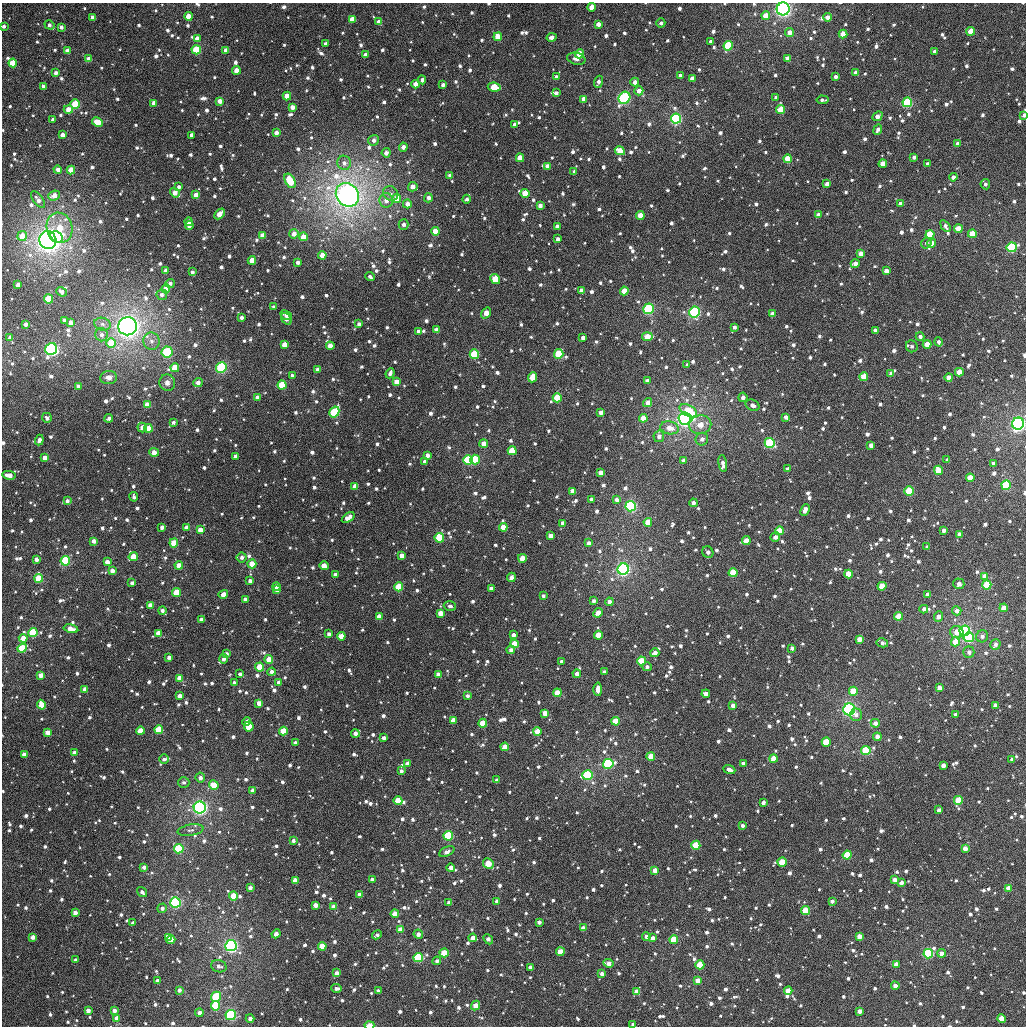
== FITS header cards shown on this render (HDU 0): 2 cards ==
NAXIS1  =                 1024
NAXIS2  =                 1024

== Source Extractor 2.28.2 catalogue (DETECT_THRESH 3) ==
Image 1024 x 1024 px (HDU 0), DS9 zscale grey, 1 PNG px = 1 image px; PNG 1028 x 1028 px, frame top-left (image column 1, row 1024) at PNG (2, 3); each listed source drawn as its Kron ellipse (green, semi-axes under 4 px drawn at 4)
Background 1260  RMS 39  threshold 116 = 3 sigma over >= 5 px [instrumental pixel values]
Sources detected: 1511; of the 1511, the 500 brightest by FLUX_AUTO listed and drawn (1011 fainter detections omitted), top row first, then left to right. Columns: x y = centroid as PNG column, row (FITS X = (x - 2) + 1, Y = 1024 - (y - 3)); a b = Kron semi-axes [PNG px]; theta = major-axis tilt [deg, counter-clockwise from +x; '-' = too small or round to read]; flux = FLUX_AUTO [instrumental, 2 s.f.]
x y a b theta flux
592 7 4 4 - 3.1e+04
783 9 6 6 - 5.4e+05
188 16 4 4 - 4.0e+04
766 16 4 4 - 4.9e+04
92 17 4 4 - 1.5e+04
827 17 4 4 - 1.6e+04
352 19 4 4 - 3.2e+04
379 22 4 4 - 1.7e+04
661 23 4 4 - 8.3e+03
598 24 4 4 - 1.6e+04
49 25 5 4 - 8.9e+03
4 26 3 3 - 8.2e+03
61 27 4 4 - 8.3e+03
971 31 4 4 - 4.8e+04
790 32 4 4 - 1.6e+04
843 34 4 4 - 4.7e+04
498 37 4 4 - 4.8e+04
552 37 5 4 - 1.3e+04
197 39 4 4 - 2.0e+04
711 41 4 3 - 8.1e+03
325 44 3 3 - 7.6e+03
728 46 5 4 - 1.7e+05
196 50 4 4 - 1.2e+05
226 50 4 4 - 1.9e+04
67 51 4 4 - 2.1e+04
934 52 3 3 - 1.0e+04
579 54 4 4 - 5.7e+04
365 55 4 4 - 1.2e+04
89 59 4 4 - 2.1e+04
576 59 9 6 -14 1.2e+04
788 59 4 4 - 3.0e+04
13 63 4 4 - 7.1e+04
236 70 4 4 - 2.4e+04
56 73 4 3 - 1.1e+04
856 73 4 4 - 1.5e+04
680 75 4 3 - 8.1e+03
556 77 4 3 - 9.7e+03
836 77 4 3 - 9.5e+03
692 78 4 4 - 1.6e+04
422 80 4 4 - 7.9e+03
598 82 6 4 69 1.1e+04
635 82 4 4 - 1.4e+04
416 84 4 4 - 2.8e+04
443 85 4 3 - 9.9e+03
43 86 4 3 - 7.6e+03
494 87 6 4 -8 7.4e+04
639 91 4 4 - 1.8e+04
556 93 3 3 - 9.0e+03
287 96 4 4 - 3.7e+04
776 97 4 3 - 8.1e+03
624 98 6 5 - 2.6e+05
584 99 4 4 - 2.2e+04
822 100 6 3 -5 7.6e+03
220 101 4 4 - 1.9e+04
907 102 5 5 - 1.5e+05
154 103 4 4 - 2.4e+04
75 104 5 4 - 9.2e+04
292 107 4 4 - 1.5e+04
68 109 4 4 - 2.5e+04
781 109 4 4 - 5.1e+04
1024 115 4 3 - 8.8e+03
877 116 5 4 - 1.9e+04
676 119 5 5 - 3.7e+05
53 120 4 3 - 9.9e+03
97 122 5 4 - 4.8e+04
515 124 4 3 - 8.6e+03
878 129 5 3 - 1.0e+04
276 133 4 4 - 1.7e+04
62 135 4 4 - 1.7e+04
192 135 4 3 - 1.4e+04
374 140 5 5 - 1.1e+04
958 143 4 3 - 8.5e+03
403 147 4 4 - 1.5e+04
620 151 5 4 - 4.7e+04
386 153 4 4 - 1.4e+04
914 157 4 4 - 9.0e+03
520 158 4 4 - 3.9e+04
788 159 4 4 - 4.7e+04
344 163 7 7 - 1.2e+04
883 164 4 4 - 3.8e+04
927 164 3 3 - 8.3e+03
548 166 4 4 - 2.1e+04
58 170 4 4 - 1.3e+04
71 170 4 4 - 3.9e+04
574 172 4 3 - 7.6e+03
450 175 3 3 - 7.6e+03
953 177 4 4 - 1.1e+04
290 181 8 5 -62 8.0e+04
827 184 4 4 - 1.3e+04
985 184 5 4 - 8.5e+03
179 187 4 4 - 8.9e+03
413 187 5 4 - 1.9e+04
175 193 5 4 - 2.6e+04
390 193 8 7 - 1.1e+04
525 193 4 4 - 4.8e+04
54 195 6 5 - 2.1e+04
196 195 4 4 - 2.2e+04
347 195 12 11 - 1.5e+06
397 198 4 4 - 5.9e+04
428 198 4 4 - 1.3e+04
467 199 4 4 - 9.1e+03
38 200 9 5 -54 1.2e+04
386 200 7 7 - 1.9e+04
407 204 4 4 - 1.9e+04
900 204 4 3 - 1.0e+04
540 206 4 4 - 1.3e+04
220 214 6 4 46 3.1e+04
640 215 4 4 - 4.0e+04
818 215 4 4 - 1.1e+04
189 222 4 4 - 1.7e+04
404 224 5 5 - 1.1e+04
189 225 4 3 - 1.6e+04
557 226 4 4 - 1.4e+04
945 226 6 4 -55 9.7e+03
60 228 15 12 -71 6.8e+04
958 229 4 4 - 4.0e+04
435 231 4 4 - 3.7e+04
294 234 5 4 - 2.0e+04
930 234 4 4 - 1.1e+05
972 234 4 4 - 5.1e+04
263 235 4 4 - 2.4e+04
22 236 5 5 - 3.0e+04
56 237 6 5 - 1.4e+05
303 237 4 4 - 3.4e+04
558 239 4 3 - 1.1e+04
48 240 9 8 - 1.4e+06
926 243 5 5 - 7.6e+03
932 243 4 4 - 2.2e+04
1012 247 5 4 - 2.9e+05
861 254 4 4 - 2.1e+04
322 255 4 4 - 3.2e+04
252 260 4 4 - 3.6e+04
298 262 4 3 - 1.2e+04
855 264 4 4 - 1.5e+04
166 270 4 3 - 9.0e+03
886 271 4 4 - 2.4e+04
192 272 4 3 - 7.8e+03
370 277 5 3 - 8.3e+03
495 279 5 4 - 8.5e+04
170 283 5 4 - 8.6e+03
18 285 4 4 - 1.4e+04
166 289 4 4 - 3.0e+04
581 291 4 4 - 1.8e+04
624 291 4 4 - 4.3e+04
61 292 5 4 - 1.4e+04
162 295 5 5 - 7.8e+03
48 299 4 4 - 1.0e+05
274 307 4 3 - 8.1e+03
649 309 5 5 - 1.9e+05
694 312 5 5 - 2.3e+05
486 313 6 4 55 2.5e+04
772 314 4 4 - 2.5e+04
286 315 6 4 -28 9.3e+03
241 317 3 3 - 9.5e+03
286 319 6 4 -52 1.4e+04
64 320 4 3 - 9.9e+03
71 323 4 4 - 1.7e+04
26 324 4 3 - 1.0e+04
102 324 8 6 -17 1.1e+04
359 324 4 4 - 8.4e+03
128 326 9 9 - 1.3e+06
734 327 4 3 - 8.0e+03
437 330 4 4 - 2.8e+04
875 330 4 4 - 1.0e+04
418 331 4 3 - 8.8e+03
102 335 6 6 - 1.2e+04
920 336 4 4 - 9.0e+03
647 337 5 4 - 4.4e+04
10 338 4 3 - 1.1e+04
583 338 4 3 - 1.3e+04
151 341 9 8 - 1.7e+04
938 342 4 4 - 9.8e+03
111 343 5 5 - 7.9e+04
927 344 4 4 - 3.2e+04
284 345 4 4 - 2.7e+04
330 346 4 4 - 2.3e+04
912 346 6 5 - 7.6e+03
51 349 6 6 - 5.2e+05
167 352 5 5 - 1.3e+05
474 354 4 4 - 1.5e+05
559 354 5 4 - 1.0e+05
687 365 4 4 - 8.8e+03
221 367 5 5 - 1.6e+05
175 368 4 4 - 6.2e+04
317 369 4 3 - 1.0e+04
959 372 4 4 - 3.6e+04
390 373 5 3 - 1.0e+04
891 374 4 4 - 1.2e+04
292 376 4 4 - 1.1e+04
109 377 8 6 7 1.3e+04
533 377 5 4 - 4.6e+04
864 377 4 4 - 4.9e+04
949 377 4 4 - 2.2e+04
647 381 4 4 - 1.7e+04
397 382 4 4 - 3.3e+04
167 383 8 8 - 1.7e+04
198 383 5 4 - 1.6e+04
282 385 4 4 - 1.4e+05
78 386 4 3 - 1.0e+04
257 397 4 4 - 1.1e+04
743 397 4 4 - 1.1e+04
557 398 4 4 - 1.0e+05
647 403 4 4 - 1.7e+04
147 404 4 4 - 2.8e+04
753 405 7 5 -26 1.2e+04
688 411 9 5 -27 8.3e+04
334 412 6 4 59 1.8e+05
601 412 4 4 - 1.6e+04
786 417 4 4 - 1.1e+04
47 418 5 5 - 8.8e+03
109 418 4 3 - 9.7e+03
643 418 4 4 - 3.1e+04
685 418 6 6 - 8.7e+05
173 422 4 4 - 8.1e+03
1018 424 6 5 - 6.2e+05
700 425 11 9 12 2.8e+04
142 428 5 4 - 1.8e+04
148 428 4 4 - 3.7e+04
669 428 9 6 -10 2.8e+04
659 436 6 5 - 1.2e+04
702 439 6 6 - 1.2e+04
39 440 5 3 - 1.2e+04
770 443 5 5 - 2.1e+05
484 444 4 4 - 2.4e+04
871 445 4 4 - 1.3e+04
512 451 4 4 - 9.7e+04
154 452 5 4 - 2.3e+04
427 455 4 3 - 1.3e+04
235 456 4 3 - 8.8e+03
45 458 4 4 - 2.2e+04
468 460 5 4 - 2.6e+05
475 460 5 5 - 9.3e+04
947 460 4 3 - 8.5e+03
425 461 4 3 - 8.3e+03
683 461 4 4 - 1.2e+04
723 463 8 4 -82 1.2e+04
993 463 3 3 - 9.1e+03
788 469 4 3 - 1.0e+04
938 470 5 4 - 4.5e+04
600 472 4 4 - 1.7e+04
9 475 6 4 -11 2.1e+04
970 478 4 4 - 3.7e+04
1006 485 4 4 - 1.6e+05
355 486 4 4 - 2.2e+04
573 491 4 4 - 2.3e+04
909 491 5 4 - 1.1e+05
134 497 4 3 - 8.0e+03
591 499 4 3 - 9.2e+03
617 499 4 3 - 1.1e+04
67 501 4 3 - 9.0e+03
693 503 4 3 - 9.8e+03
631 506 5 5 - 3.9e+05
805 510 6 4 65 1.6e+04
348 517 7 4 35 2.5e+04
648 522 4 4 - 4.7e+04
563 523 4 4 - 1.5e+04
162 527 4 4 - 1.1e+04
503 527 4 4 - 4.8e+04
187 528 4 4 - 1.7e+04
200 530 4 4 - 2.5e+04
944 530 4 4 - 1.1e+04
779 531 4 4 - 6.8e+04
959 534 4 4 - 1.8e+04
551 536 4 4 - 2.2e+04
775 537 5 4 - 1.1e+04
439 538 5 4 - 1.5e+05
746 540 4 4 - 3.0e+04
94 541 4 4 - 1.3e+04
174 543 4 4 - 4.7e+04
589 543 4 4 - 1.1e+04
927 547 4 3 - 8.5e+03
708 552 6 5 - 1.1e+04
402 555 4 4 - 1.8e+04
133 557 5 4 - 4.6e+04
242 557 5 5 - 1.0e+04
522 558 4 4 - 4.3e+04
36 559 4 3 - 1.3e+04
65 561 5 4 - 1.6e+05
107 562 4 4 - 1.8e+04
252 564 4 4 - 5.1e+04
179 565 4 4 - 2.9e+04
324 566 5 4 - 3.5e+04
623 569 5 5 - 6.7e+05
112 571 4 4 - 1.6e+04
733 573 4 4 - 8.6e+04
849 574 4 4 - 6.1e+04
335 575 4 4 - 1.7e+04
985 576 4 4 - 2.5e+04
511 577 5 4 - 1.4e+04
39 578 4 4 - 9.8e+04
250 581 4 4 - 1.2e+04
132 583 4 4 - 8.9e+03
959 584 5 5 - 1.3e+04
987 585 4 4 - 1.0e+05
276 586 4 4 - 1.3e+04
882 586 4 4 - 4.7e+04
399 587 4 4 - 9.0e+04
491 588 4 4 - 1.2e+04
277 590 4 4 - 1.6e+04
177 593 4 4 - 7.0e+04
223 594 5 4 - 1.5e+04
928 595 4 4 - 1.9e+04
543 596 4 3 - 7.7e+03
245 599 4 3 - 9.5e+03
594 601 4 4 - 7.9e+03
609 602 4 4 - 1.4e+04
150 605 4 4 - 1.9e+04
450 606 6 5 - 8.1e+03
1004 608 4 4 - 3.1e+04
924 609 4 4 - 1.2e+04
162 610 4 4 - 9.3e+03
957 611 5 4 - 1.4e+04
441 613 4 4 - 2.6e+04
598 613 5 4 - 2.7e+04
899 616 4 4 - 4.8e+04
379 617 4 4 - 2.9e+04
938 617 5 4 - 1.7e+04
201 619 4 3 - 9.1e+03
71 629 7 4 -12 2.9e+04
965 631 5 5 - 4.2e+05
33 632 4 4 - 1.2e+05
957 632 6 6 - 3.4e+04
158 633 4 4 - 2.3e+04
329 634 4 3 - 1.2e+04
513 635 4 4 - 1.3e+04
598 635 4 4 - 4.5e+04
341 636 4 4 - 3.9e+04
982 636 6 6 - 1.1e+04
969 637 5 5 - 2.3e+05
23 638 4 4 - 3.0e+04
859 639 4 4 - 2.1e+04
955 642 5 4 - 4.2e+04
882 643 5 4 - 1.1e+04
514 644 4 4 - 6.3e+04
995 644 5 5 - 1.0e+04
22 648 5 4 - 1.0e+05
792 648 4 4 - 8.7e+03
511 650 4 4 - 9.9e+03
969 652 5 5 - 9.8e+03
655 653 4 4 - 1.7e+04
226 654 4 4 - 1.1e+04
169 657 4 4 - 1.0e+04
224 659 5 4 - 1.3e+04
269 659 4 4 - 4.2e+04
561 661 3 3 - 9.1e+03
641 661 4 4 - 6.2e+04
260 667 4 4 - 6.7e+04
647 667 5 4 - 8.3e+03
272 672 4 4 - 1.4e+04
604 672 4 3 - 8.5e+03
240 674 4 4 - 1.0e+04
438 674 4 4 - 1.5e+04
577 674 4 4 - 1.3e+04
41 675 4 4 - 1.8e+04
179 678 4 4 - 2.2e+04
279 682 4 4 - 1.2e+04
234 683 3 3 - 8.0e+03
939 688 4 4 - 1.5e+04
85 689 4 4 - 1.4e+04
598 689 7 4 -88 1.8e+04
853 691 4 4 - 6.4e+04
557 693 4 4 - 3.9e+04
706 694 4 4 - 1.4e+04
180 696 4 4 - 1.7e+04
467 696 4 4 - 8.2e+03
259 703 4 4 - 1.9e+04
41 705 5 4 - 5.1e+04
995 705 4 3 - 1.3e+04
733 706 4 4 - 1.8e+04
849 709 6 6 - 3.5e+05
545 713 4 4 - 2.4e+04
955 714 3 3 - 8.9e+03
856 715 6 6 - 1.1e+04
453 720 4 4 - 2.3e+04
247 721 4 3 - 1.2e+04
615 721 4 4 - 4.8e+04
483 723 4 4 - 6.8e+04
875 723 4 4 - 1.5e+04
249 726 5 4 - 1.0e+05
159 730 4 4 - 8.0e+04
140 731 4 4 - 3.3e+04
283 731 4 4 - 7.3e+04
48 732 4 4 - 2.3e+04
537 732 4 4 - 3.6e+04
355 733 4 4 - 1.2e+04
877 737 4 4 - 2.0e+04
384 738 4 3 - 1.0e+04
826 742 5 4 - 9.6e+04
295 743 4 3 - 1.1e+04
505 747 4 4 - 4.4e+04
866 750 4 4 - 1.3e+05
74 753 4 4 - 1.5e+04
24 754 4 4 - 1.3e+04
651 756 4 4 - 5.1e+04
774 758 4 4 - 3.9e+04
164 759 5 4 - 8.2e+03
1012 759 4 3 - 9.2e+03
407 763 4 3 - 1.2e+04
743 763 4 3 - 8.0e+03
608 764 5 5 - 3.6e+05
943 765 4 4 - 1.6e+04
729 770 6 4 -23 1.4e+04
401 771 4 3 - 8.1e+03
587 775 5 5 - 2.3e+05
200 778 5 5 - 1.3e+04
497 780 4 4 - 9.2e+03
184 782 6 5 - 8.3e+03
214 785 5 4 - 4.7e+04
252 790 4 4 - 1.0e+04
958 800 4 4 - 5.1e+04
398 801 4 4 - 8.0e+04
763 802 4 3 - 1.1e+04
200 807 6 6 - 6.7e+05
939 810 4 3 - 1.5e+04
742 826 3 3 - 8.6e+03
191 830 13 5 9 1.0e+04
448 836 5 4 - 2.2e+05
293 840 4 3 - 8.5e+03
696 845 4 4 - 8.0e+04
965 848 4 4 - 2.2e+04
179 849 4 4 - 2.2e+05
447 852 8 4 27 1.3e+04
847 855 4 4 - 7.7e+04
782 862 4 4 - 8.9e+04
488 864 6 5 - 7.0e+04
144 867 4 3 - 1.4e+04
451 868 4 4 - 1.5e+04
655 870 4 4 - 2.0e+04
372 879 3 3 - 1.2e+04
295 880 4 4 - 1.9e+04
895 880 4 4 - 1.4e+04
901 883 4 4 - 1.2e+04
250 888 4 4 - 1.2e+04
1008 888 4 4 - 2.6e+04
142 892 5 4 - 9.0e+03
359 894 4 3 - 1.4e+04
233 896 4 4 - 7.2e+04
497 901 4 3 - 1.1e+04
832 901 4 4 - 9.6e+03
175 902 5 5 - 4.4e+05
449 903 4 4 - 1.4e+04
315 905 4 4 - 1.7e+04
334 907 4 4 - 2.5e+04
162 908 5 4 - 8.7e+03
805 910 4 4 - 5.0e+04
75 913 4 4 - 1.7e+04
395 914 4 4 - 4.8e+04
539 922 4 4 - 1.1e+04
133 923 3 3 - 7.9e+03
583 928 4 4 - 1.8e+04
400 929 4 4 - 2.6e+04
276 934 4 4 - 2.0e+04
418 934 4 4 - 1.5e+04
377 935 5 3 - 8.3e+03
646 936 4 4 - 8.8e+03
859 936 4 4 - 2.6e+04
33 937 4 4 - 1.8e+04
168 937 4 3 - 2.0e+04
473 938 4 4 - 1.9e+04
653 938 4 4 - 1.6e+04
488 939 6 3 -48 1.3e+04
171 940 4 4 - 3.6e+04
674 940 4 4 - 8.5e+04
231 946 5 5 - 6.0e+05
322 946 4 4 - 4.6e+04
560 952 4 4 - 4.6e+04
444 953 4 4 - 5.5e+04
942 953 4 4 - 1.8e+04
928 954 5 4 - 3.3e+05
418 957 4 4 - 2.1e+05
76 960 3 3 - 7.6e+03
437 961 4 4 - 9.0e+03
609 963 5 4 - 1.8e+04
896 964 4 4 - 1.8e+04
700 965 4 4 - 1.1e+05
219 966 8 6 -16 1.1e+04
530 967 4 4 - 1.5e+04
337 973 4 4 - 1.5e+04
602 974 4 3 - 1.3e+04
157 981 4 4 - 1.6e+04
698 981 4 4 - 3.0e+04
895 986 4 4 - 1.4e+04
337 988 5 3 - 1.0e+04
179 990 4 4 - 8.5e+03
378 991 4 3 - 8.8e+03
788 991 4 4 - 4.9e+04
637 992 4 4 - 3.0e+04
216 997 5 4 - 1.8e+05
216 1006 4 4 - 2.0e+05
475 1006 5 4 - 2.8e+04
88 1010 4 3 - 1.2e+04
114 1010 4 4 - 1.4e+04
859 1011 4 4 - 1.5e+04
199 1013 4 4 - 1.5e+04
231 1015 5 5 - 2.0e+05
117 1018 4 4 - 2.7e+04
250 1018 4 4 - 1.2e+04
1002 1018 4 4 - 4.9e+04
633 1024 4 3 - 1.2e+04
369 1025 5 3 - 3.0e+04
At the frame edge (FLAGS 8, measured only in part): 5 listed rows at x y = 783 9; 4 26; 1024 115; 633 1024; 369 1025
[1011 fainter detections neither listed nor drawn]

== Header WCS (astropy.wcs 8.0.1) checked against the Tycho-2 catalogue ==
Header WCS as astropy/WCSLIB reads it (applying the file's SIP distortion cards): RA---TAN-SIP/DEC--TAN-SIP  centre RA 01:21:33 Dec +35:00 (20.39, +35.00 deg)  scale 8.67 arcsec/px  FOV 148.0' x 148.0'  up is +178 deg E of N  parity flipped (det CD > 0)
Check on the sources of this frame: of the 60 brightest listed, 58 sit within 11.4 arcsec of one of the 180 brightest Tycho-2 stars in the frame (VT <= 11.30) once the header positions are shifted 0.76 arcsec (0.56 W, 0.52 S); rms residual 3.80 arcsec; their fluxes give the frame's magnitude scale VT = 22.54 - 2.5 log10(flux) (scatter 0.20 mag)
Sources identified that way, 327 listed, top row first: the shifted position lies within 11.4 arcsec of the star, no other Tycho-2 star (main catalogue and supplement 1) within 22.8 arcsec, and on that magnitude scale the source's flux lands within +1.5 / -3 mag of the star's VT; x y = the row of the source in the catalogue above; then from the Tycho-2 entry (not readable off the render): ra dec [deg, ICRS J2000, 3 dp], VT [Tycho-2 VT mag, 2 dp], TYC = Tycho-2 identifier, HIP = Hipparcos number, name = IAU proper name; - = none
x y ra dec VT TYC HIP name
592 7 20.220 +33.773 11.19 2299-97-1 - -
783 9 19.665 +33.757 7.64 2299-101-1 6127 -
188 16 21.386 +33.830 11.19 2300-70-1 - -
92 17 21.664 +33.839 11.76 2300-75-1 - -
352 19 20.912 +33.824 11.80 2300-62-1 - -
379 22 20.835 +33.828 12.19 2300-69-1 - -
661 23 20.017 +33.804 12.37 2299-78-1 - -
598 24 20.199 +33.813 11.60 2299-71-1 - -
4 26 21.921 +33.865 12.83 2300-116-1 - -
971 31 19.119 +33.789 10.84 2299-827-1 - -
843 34 19.489 +33.811 11.29 2299-69-1 - -
498 37 20.488 +33.853 10.62 2300-122-1 - -
197 39 21.360 +33.883 12.15 2300-92-1 - -
728 46 19.820 +33.852 9.57 2299-11-1 - -
196 50 21.361 +33.909 9.81 2300-697-1 - -
226 50 21.275 +33.909 12.00 2300-857-1 - -
67 51 21.735 +33.921 11.47 2300-209-1 - -
579 54 20.249 +33.887 10.47 2299-55-1 - -
89 59 21.672 +33.939 11.47 2300-181-1 - -
788 59 19.646 +33.876 11.25 2299-53-1 - -
13 63 21.893 +33.953 10.52 2300-807-1 - -
236 70 21.243 +33.956 11.35 2300-273-1 - -
856 73 19.446 +33.902 12.03 2299-527-1 - -
635 82 20.086 +33.949 11.66 2299-1280-1 - -
416 84 20.722 +33.974 11.34 2300-647-1 - -
494 87 20.495 +33.974 10.73 2300-297-1 - -
639 91 20.072 +33.969 12.05 2299-1094-1 - -
287 96 21.094 +34.014 11.17 2300-623-1 - -
624 98 20.113 +33.988 8.65 2299-1116-1 - -
584 99 20.232 +33.995 11.61 2299-1162-1 - -
220 101 21.289 +34.031 11.51 2300-395-1 - -
907 102 19.292 +33.968 9.44 2299-813-1 - -
154 103 21.480 +34.041 11.70 2300-149-1 - -
75 104 21.708 +34.049 9.94 2300-743-1 - -
292 107 21.077 +34.040 11.98 2300-813-1 - -
68 109 21.728 +34.062 11.54 2300-649-1 - -
781 109 19.659 +33.999 10.33 2299-794-1 - -
877 116 19.378 +34.005 11.63 2299-246-1 - -
676 119 19.962 +34.033 8.64 2299-1216-1 - -
276 133 21.122 +34.103 12.22 2300-565-1 - -
62 135 21.743 +34.123 12.21 2300-191-1 - -
374 140 20.838 +34.113 12.33 2300-717-1 - -
620 151 20.120 +34.116 11.13 2299-1232-1 - -
520 158 20.410 +34.143 10.90 2300-307-1 - -
788 159 19.632 +34.116 10.67 2299-456-1 - -
883 164 19.355 +34.118 10.83 2299-615-1 - -
548 166 20.329 +34.160 11.37 2300-153-1 - -
58 170 21.754 +34.207 11.96 2300-763-1 - -
71 170 21.716 +34.208 10.77 2300-163-1 - -
953 177 19.148 +34.141 11.81 2299-971-1 - -
290 181 21.076 +34.219 10.28 2300-263-1 - -
525 193 20.392 +34.227 10.45 2300-771-1 - -
54 195 21.762 +34.269 12.11 2300-281-1 - -
196 195 21.350 +34.258 11.64 2300-141-1 - -
347 195 20.906 +34.246 6.37 2300-1644-1 6512 -
397 198 20.764 +34.251 10.87 2300-809-1 - -
428 198 20.672 +34.247 12.23 2300-303-1 - -
467 199 20.560 +34.247 11.98 2300-321-1 - -
38 200 21.808 +34.282 12.77 2300-903-1 - -
386 200 20.795 +34.257 12.00 2300-497-1 - -
407 204 20.733 +34.263 11.84 2300-287-1 - -
540 206 20.346 +34.255 11.87 2300-233-1 - -
220 214 21.280 +34.304 11.38 2300-753-1 - -
640 215 20.053 +34.269 10.83 2299-1240-1 - -
189 222 21.369 +34.324 11.82 2300-1617-1 - -
958 229 19.126 +34.265 10.80 2299-1020-1 - -
435 231 20.649 +34.327 10.69 2300-1607-1 - -
930 234 19.207 +34.282 10.14 2299-1012-1 - -
972 234 19.084 +34.275 10.56 2299-1027-1 - -
263 235 21.150 +34.352 11.50 2300-1536-1 - -
22 236 21.853 +34.369 11.39 2300-1541-1 - -
56 237 21.753 +34.370 10.00 2300-1571-1 - -
303 237 21.033 +34.351 11.07 2300-1573-1 - -
48 240 21.776 +34.378 6.31 2300-1643-1 6776 -
932 243 19.200 +34.303 11.33 2299-1028-1 - -
1012 247 18.967 +34.303 9.21 2299-422-1 - -
861 254 19.406 +34.337 11.55 2299-730-1 - -
252 260 21.180 +34.412 11.05 2300-1422-1 - -
298 262 21.047 +34.413 12.32 2300-1426-1 - -
855 264 19.420 +34.361 11.58 2299-867-1 - -
886 271 19.329 +34.376 11.80 2299-679-1 - -
495 279 20.469 +34.437 10.28 2300-1333-1 - -
18 285 21.862 +34.487 11.81 2300-1303-1 - -
166 289 21.430 +34.487 10.79 2300-1285-1 - -
624 291 20.091 +34.453 10.85 2299-1072-1 - -
48 299 21.771 +34.519 9.92 2300-1346-1 - -
274 307 21.112 +34.522 12.51 2300-1334-1 - -
649 309 20.017 +34.493 8.90 2299-1264-1 - -
694 312 19.883 +34.496 8.75 2299-528-1 6204 -
486 313 20.491 +34.519 11.16 2300-1286-1 - -
772 314 19.655 +34.492 11.69 2299-881-1 - -
241 317 21.206 +34.550 11.93 2300-1406-1 - -
286 319 21.075 +34.550 12.35 2300-1071-1 - -
26 324 21.837 +34.581 12.14 2300-1480-1 - -
359 324 20.863 +34.556 12.07 2300-1118-1 - -
128 326 21.537 +34.580 6.40 2300-1642-1 6702 -
734 327 19.764 +34.528 12.01 2299-961-1 - -
437 330 20.634 +34.564 11.46 2300-1223-1 - -
875 330 19.353 +34.519 11.76 2299-573-1 - -
647 337 20.018 +34.560 10.47 2299-1068-1 - -
111 343 21.585 +34.622 10.38 2300-932-1 - -
927 344 19.199 +34.547 10.81 2299-531-1 - -
284 345 21.078 +34.612 11.74 2300-1084-1 - -
330 346 20.944 +34.611 11.49 2300-960-1 - -
51 349 21.760 +34.639 8.18 2300-1274-1 6767 -
167 352 21.421 +34.639 9.32 2300-1251-1 - -
474 354 20.521 +34.619 9.78 2300-1069-1 - -
559 354 20.275 +34.610 9.69 2300-1282-1 - -
221 367 21.261 +34.672 9.07 2300-1193-1 - -
175 368 21.397 +34.676 10.61 2300-1051-1 - -
317 369 20.979 +34.669 11.78 2300-1200-1 - -
959 372 19.101 +34.610 10.88 2299-575-1 - -
891 374 19.300 +34.622 11.93 2299-372-1 - -
292 376 21.052 +34.687 12.40 2300-872-1 - -
533 377 20.349 +34.670 10.88 2300-784-1 - -
864 377 19.378 +34.632 10.77 2299-767-1 - -
949 377 19.131 +34.624 11.58 2299-390-1 - -
647 381 20.012 +34.667 11.48 2299-1180-1 - -
397 382 20.746 +34.693 11.16 2300-1129-1 - -
198 383 21.328 +34.710 12.04 2300-1206-1 - -
282 385 21.081 +34.710 10.30 2300-1636-1 - -
257 397 21.153 +34.741 12.11 2300-604-1 - -
557 398 20.274 +34.716 10.20 2300-1061-1 - -
647 403 20.008 +34.719 11.41 2299-1248-1 - -
147 404 21.474 +34.766 11.06 2300-1392-1 - -
688 411 19.890 +34.733 11.10 2299-148-1 - -
334 412 20.926 +34.771 9.54 2300-1131-1 - -
643 418 20.019 +34.757 10.97 2299-1278-1 - -
685 418 19.898 +34.753 7.69 2299-376-1 6208 -
1018 424 18.922 +34.726 7.74 2299-643-1 5891 -
142 428 21.487 +34.823 11.74 2300-1455-1 - -
148 428 21.469 +34.824 10.74 2300-1067-1 - -
702 439 19.845 +34.801 12.96 2299-650-1 - -
770 443 19.645 +34.803 9.10 2299-841-1 - -
484 444 20.484 +34.834 11.45 2300-1081-1 - -
512 451 20.400 +34.848 10.72 2300-1258-1 - -
154 452 21.451 +34.882 11.38 2300-220-1 - -
427 455 20.648 +34.867 11.75 2300-1063-1 - -
45 458 21.770 +34.902 11.34 2300-520-1 - -
468 460 20.528 +34.874 9.34 2300-556-1 - -
475 460 20.507 +34.873 10.53 2300-1032-1 - -
947 460 19.123 +34.822 12.65 2299-497-1 - -
788 469 19.589 +34.863 11.92 2299-510-1 - -
938 470 19.147 +34.849 10.50 2299-485-1 - -
600 472 20.138 +34.892 11.66 2299-1213-1 - -
9 475 21.872 +34.946 11.94 2300-890-1 - -
1006 485 18.947 +34.875 9.49 2299-406-1 - -
355 486 20.858 +34.948 11.45 2300-1191-1 - -
573 491 20.217 +34.940 11.76 2299-1145-1 - -
909 491 19.229 +34.902 9.61 2299-758-1 - -
631 506 20.045 +34.970 8.57 2299-1243-1 6249 -
648 522 19.992 +35.007 10.87 2299-1287-1 - -
563 523 20.243 +35.018 12.24 2299-1123-1 - -
162 527 21.421 +35.061 12.83 2300-232-1 - -
503 527 20.417 +35.033 11.01 2300-342-1 - -
187 528 21.348 +35.060 11.50 2300-1054-1 - -
200 530 21.308 +35.065 11.79 2300-664-1 - -
779 531 19.605 +35.013 10.44 2299-354-1 - -
959 534 19.076 +35.000 12.26 2299-114-1 - -
551 536 20.277 +35.049 11.96 2300-1192-1 - -
439 538 20.604 +35.065 9.86 2300-292-1 - -
174 543 21.384 +35.098 10.53 2300-576-1 - -
589 543 20.164 +35.063 11.83 2299-1105-1 - -
708 552 19.813 +35.073 12.24 2299-373-1 - -
402 555 20.713 +35.110 11.89 2300-408-1 - -
133 557 21.503 +35.134 11.33 2300-672-1 - -
242 557 21.184 +35.128 12.27 2300-418-1 - -
522 558 20.357 +35.106 11.16 2300-1004-1 - -
36 559 21.788 +35.147 11.81 2300-340-1 - -
65 561 21.703 +35.148 9.42 2300-1261-1 - -
107 562 21.579 +35.149 11.64 2300-1186-1 - -
252 564 21.152 +35.143 10.69 2300-973-1 - -
179 565 21.368 +35.152 11.25 2300-1429-1 - -
324 566 20.942 +35.141 11.42 2300-1521-1 - -
623 569 20.059 +35.122 7.95 2299-1099-1 6255 -
112 571 21.563 +35.169 11.94 2300-206-1 - -
733 573 19.735 +35.119 10.20 2299-166-1 - -
849 574 19.396 +35.109 10.63 2299-342-1 - -
335 575 20.906 +35.162 12.40 2300-380-1 - -
39 578 21.780 +35.192 10.16 2300-977-1 - -
959 584 19.070 +35.119 12.17 2299-717-1 - -
987 585 18.987 +35.118 9.85 2299-138-1 - -
276 586 21.079 +35.195 12.72 2300-532-1 - -
882 586 19.295 +35.134 10.96 2299-752-1 - -
399 587 20.718 +35.186 10.41 2300-446-1 - -
277 590 21.077 +35.203 11.94 2300-1585-1 - -
177 593 21.372 +35.217 10.52 2300-820-1 - -
223 594 21.231 +35.218 12.81 2300-1557-1 - -
543 596 20.291 +35.194 12.14 2300-913-1 - -
245 599 21.170 +35.229 13.54 2300-1559-1 - -
150 605 21.449 +35.249 12.06 2300-950-1 - -
1004 608 18.934 +35.171 11.04 2299-683-1 - -
441 613 20.592 +35.246 11.28 2300-1273-1 - -
598 613 20.128 +35.230 11.35 2299-1281-1 - -
899 616 19.242 +35.205 10.78 2299-766-1 - -
379 617 20.772 +35.260 11.09 2300-876-1 - -
938 617 19.125 +35.200 11.54 2299-232-1 - -
71 629 21.683 +35.311 12.25 2300-628-1 - -
965 631 19.045 +35.231 8.37 2299-356-1 5923 -
33 632 21.793 +35.323 9.94 2300-1566-1 - -
957 632 19.068 +35.236 11.34 2299-378-1 - -
158 633 21.423 +35.316 11.50 2300-1329-1 - -
329 634 20.919 +35.305 12.43 2300-390-1 - -
598 635 20.124 +35.284 11.49 2299-1087-1 - -
341 636 20.882 +35.310 10.95 2300-1328-1 - -
969 637 19.032 +35.246 9.11 2299-864-1 - -
23 638 21.821 +35.337 11.78 2300-592-1 - -
859 639 19.354 +35.264 11.57 2299-620-1 - -
955 642 19.071 +35.259 10.77 2299-585-1 - -
514 644 20.370 +35.313 10.55 2300-310-1 - -
22 648 21.823 +35.361 10.09 2300-490-1 - -
269 659 21.094 +35.371 11.11 2300-1159-1 - -
561 661 20.229 +35.350 12.86 2299-1261-1 - -
641 661 19.994 +35.341 10.47 2299-1153-1 - -
260 667 21.120 +35.391 10.34 2300-150-1 - -
272 672 21.085 +35.401 11.89 2300-584-1 - -
240 674 21.178 +35.409 12.30 2300-134-1 - -
438 674 20.592 +35.394 12.02 2300-1055-1 - -
577 674 20.183 +35.379 11.73 2299-1241-1 - -
41 675 21.766 +35.425 11.59 2300-680-1 - -
179 678 21.357 +35.423 11.20 2300-870-1 - -
279 682 21.063 +35.426 12.80 2300-590-1 - -
234 683 21.194 +35.430 12.56 2300-434-1 - -
939 688 19.111 +35.371 11.57 2299-716-1 - -
85 689 21.635 +35.457 12.08 2300-1156-1 - -
853 691 19.364 +35.391 10.30 2299-306-1 - -
557 693 20.238 +35.427 10.87 2299-1097-1 - -
706 694 19.799 +35.413 12.07 2299-273-1 - -
467 696 20.503 +35.442 12.42 2300-982-1 - -
259 703 21.119 +35.478 11.85 2300-572-1 - -
41 705 21.762 +35.496 10.86 2300-538-1 - -
733 706 19.717 +35.439 11.91 2299-177-1 - -
849 709 19.373 +35.435 8.18 2299-235-1 6033 -
545 713 20.272 +35.477 11.38 2300-226-1 - -
453 720 20.543 +35.503 11.56 2300-284-1 - -
247 721 21.153 +35.523 12.59 2300-1089-1 - -
615 721 20.063 +35.489 10.90 2299-1069-1 - -
483 723 20.455 +35.507 10.69 2300-692-1 - -
875 723 19.295 +35.465 11.97 2299-199-1 - -
249 726 21.146 +35.534 11.49 2300-921-1 - -
140 731 21.467 +35.552 11.48 2300-536-1 - -
283 731 21.044 +35.543 10.39 2300-474-1 - -
48 732 21.742 +35.563 11.62 2300-448-1 - -
537 732 20.293 +35.522 10.64 2300-676-1 - -
355 733 20.830 +35.543 11.95 2300-1088-1 - -
877 737 19.287 +35.497 11.41 2299-335-1 - -
384 738 20.747 +35.551 12.34 2300-198-1 - -
295 743 21.008 +35.570 12.04 2300-884-1 - -
505 747 20.387 +35.562 11.13 2300-712-1 - -
866 750 19.319 +35.531 9.75 2299-115-1 - -
74 753 21.661 +35.610 12.18 2300-1519-1 - -
651 756 19.954 +35.570 10.78 2299-1211-1 - -
774 758 19.590 +35.562 11.25 2299-171-1 - -
164 759 21.395 +35.619 12.42 2300-290-1 - -
407 763 20.674 +35.611 12.13 2300-1196-1 - -
608 764 20.079 +35.592 9.32 2299-1113-1 - -
401 771 20.691 +35.629 12.47 2304-1529-1 - -
587 775 20.139 +35.622 9.21 2299-1171-1 - -
214 785 21.244 +35.679 11.09 2304-1467-1 - -
958 800 19.038 +35.640 10.31 2303-394-1 - -
398 801 20.698 +35.701 10.56 2304-1678-1 - -
763 802 19.615 +35.668 12.15 2303-814-1 - -
200 807 21.285 +35.733 7.77 2304-1454-1 6636 -
939 810 19.093 +35.666 11.85 2303-918-1 - -
448 836 20.544 +35.781 9.37 2304-1576-1 - -
696 845 19.809 +35.779 10.06 2303-1040-1 6176 -
965 848 19.010 +35.754 11.62 2303-1077-1 - -
179 849 21.343 +35.834 9.34 2304-1696-1 - -
847 855 19.358 +35.785 10.09 2303-752-1 - -
782 862 19.551 +35.810 11.16 2303-1131-1 - -
488 864 20.423 +35.844 10.74 2304-1635-1 - -
144 867 21.445 +35.881 11.91 2304-1306-1 - -
451 868 20.533 +35.857 11.92 2304-610-1 - -
655 870 19.927 +35.843 12.34 2303-675-1 - -
372 879 20.766 +35.893 12.48 2304-1688-1 - -
295 880 20.995 +35.901 12.18 2304-22-1 - -
895 880 19.214 +35.838 12.13 2303-1022-1 - -
901 883 19.194 +35.845 11.64 2303-39-1 - -
1008 888 18.875 +35.845 11.19 2303-652-1 - -
359 894 20.802 +35.930 11.80 2304-908-1 - -
233 896 21.176 +35.944 10.52 2304-1682-1 - -
497 901 20.393 +35.934 12.67 2304-1654-1 - -
175 902 21.348 +35.964 8.54 2304-656-1 - -
315 905 20.932 +35.959 11.77 2304-856-1 - -
334 907 20.878 +35.962 11.16 2304-1506-1 - -
162 908 21.387 +35.978 12.48 2304-1446-1 - -
805 910 19.474 +35.923 10.31 2303-682-1 - -
75 913 21.646 +35.995 11.74 2304-1498-1 - -
395 914 20.694 +35.974 10.83 2304-1637-1 - -
539 922 20.264 +35.980 12.17 2304-1106-1 - -
583 928 20.133 +35.990 12.31 2303-1311-1 - -
400 929 20.676 +36.010 11.50 2304-30-1 - -
276 934 21.046 +36.032 11.88 2304-64-1 - -
377 935 20.745 +36.025 12.82 2304-1150-1 - -
859 936 19.310 +35.979 11.60 2303-922-1 - -
33 937 21.770 +36.056 12.40 2304-384-1 - -
473 938 20.460 +36.024 11.98 2304-1684-1 - -
653 938 19.924 +36.007 11.82 2303-1126-1 - -
488 939 20.415 +36.025 12.24 2304-1535-1 - -
171 940 21.359 +36.053 11.17 2304-1198-1 - -
674 940 19.862 +36.008 10.26 2303-1155-1 - -
231 946 21.179 +36.064 7.97 2304-1538-1 6597 -
322 946 20.907 +36.057 10.74 2304-1600-1 - -
560 952 20.197 +36.049 10.90 2303-1315-1 - -
444 953 20.544 +36.063 10.32 2304-1474-1 - -
928 954 19.103 +36.012 9.24 2303-1166-1 - -
418 957 20.620 +36.076 9.53 2304-1098-1 - -
76 960 21.641 +36.108 12.59 2304-208-1 - -
609 963 20.052 +36.072 11.73 2303-1441-1 - -
700 965 19.781 +36.066 10.87 2303-1133-1 - -
337 973 20.861 +36.121 11.74 2304-694-1 - -
602 974 20.071 +36.098 11.97 2303-1345-1 - -
157 981 21.395 +36.153 12.15 2304-1088-1 - -
698 981 19.785 +36.105 11.15 2303-590-1 - -
895 986 19.196 +36.093 12.48 2303-705-1 - -
378 991 20.736 +36.160 12.34 2304-1670-1 - -
788 991 19.514 +36.119 11.40 2303-489-1 - -
637 992 19.965 +36.138 11.39 2303-545-1 - -
216 997 21.219 +36.187 9.67 2304-162-1 - -
216 1006 21.219 +36.209 10.05 2304-996-1 - -
475 1006 20.443 +36.187 11.36 2304-1554-1 - -
88 1010 21.599 +36.230 12.17 2304-534-1 - -
114 1010 21.521 +36.227 11.58 2304-1598-1 - -
859 1011 19.299 +36.159 11.57 2303-623-1 - -
199 1013 21.267 +36.227 11.63 2304-364-1 - -
231 1015 21.174 +36.231 8.90 2304-1096-1 - -
1002 1018 18.874 +36.158 10.92 2303-995-1 - -